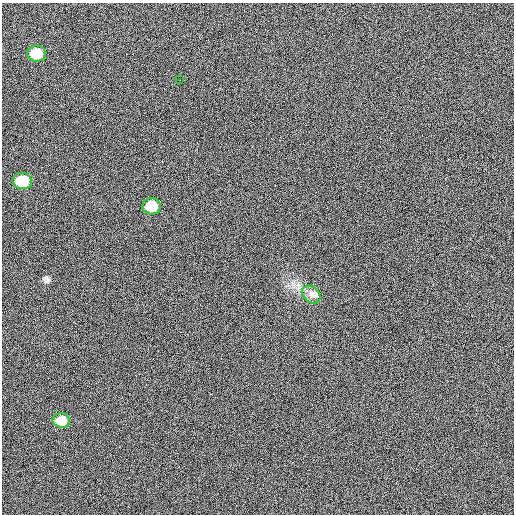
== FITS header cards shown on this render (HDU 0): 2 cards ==
NAXIS1  =                  512 / Axis length
NAXIS2  =                  512 / Axis length

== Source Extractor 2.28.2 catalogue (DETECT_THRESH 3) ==
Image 512 x 512 px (HDU 0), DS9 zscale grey, 1 PNG px = 1 image px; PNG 516 x 516 px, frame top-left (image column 1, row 512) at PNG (2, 3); each listed source drawn as its Kron ellipse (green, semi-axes under 4 px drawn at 4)
Background 409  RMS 1.7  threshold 5.25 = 3 sigma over >= 5 px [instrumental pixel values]
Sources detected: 6; all 6 listed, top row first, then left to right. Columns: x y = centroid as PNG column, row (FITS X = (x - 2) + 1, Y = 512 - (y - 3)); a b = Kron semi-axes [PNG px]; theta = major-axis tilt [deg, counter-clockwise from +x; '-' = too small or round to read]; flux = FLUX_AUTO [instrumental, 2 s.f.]
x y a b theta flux
36 54 9 8 - 2300
180 80 2 2 - 57
22 181 9 8 - 3700
151 206 9 8 - 2400
311 295 10 7 -41 490
61 420 8 7 - 1300